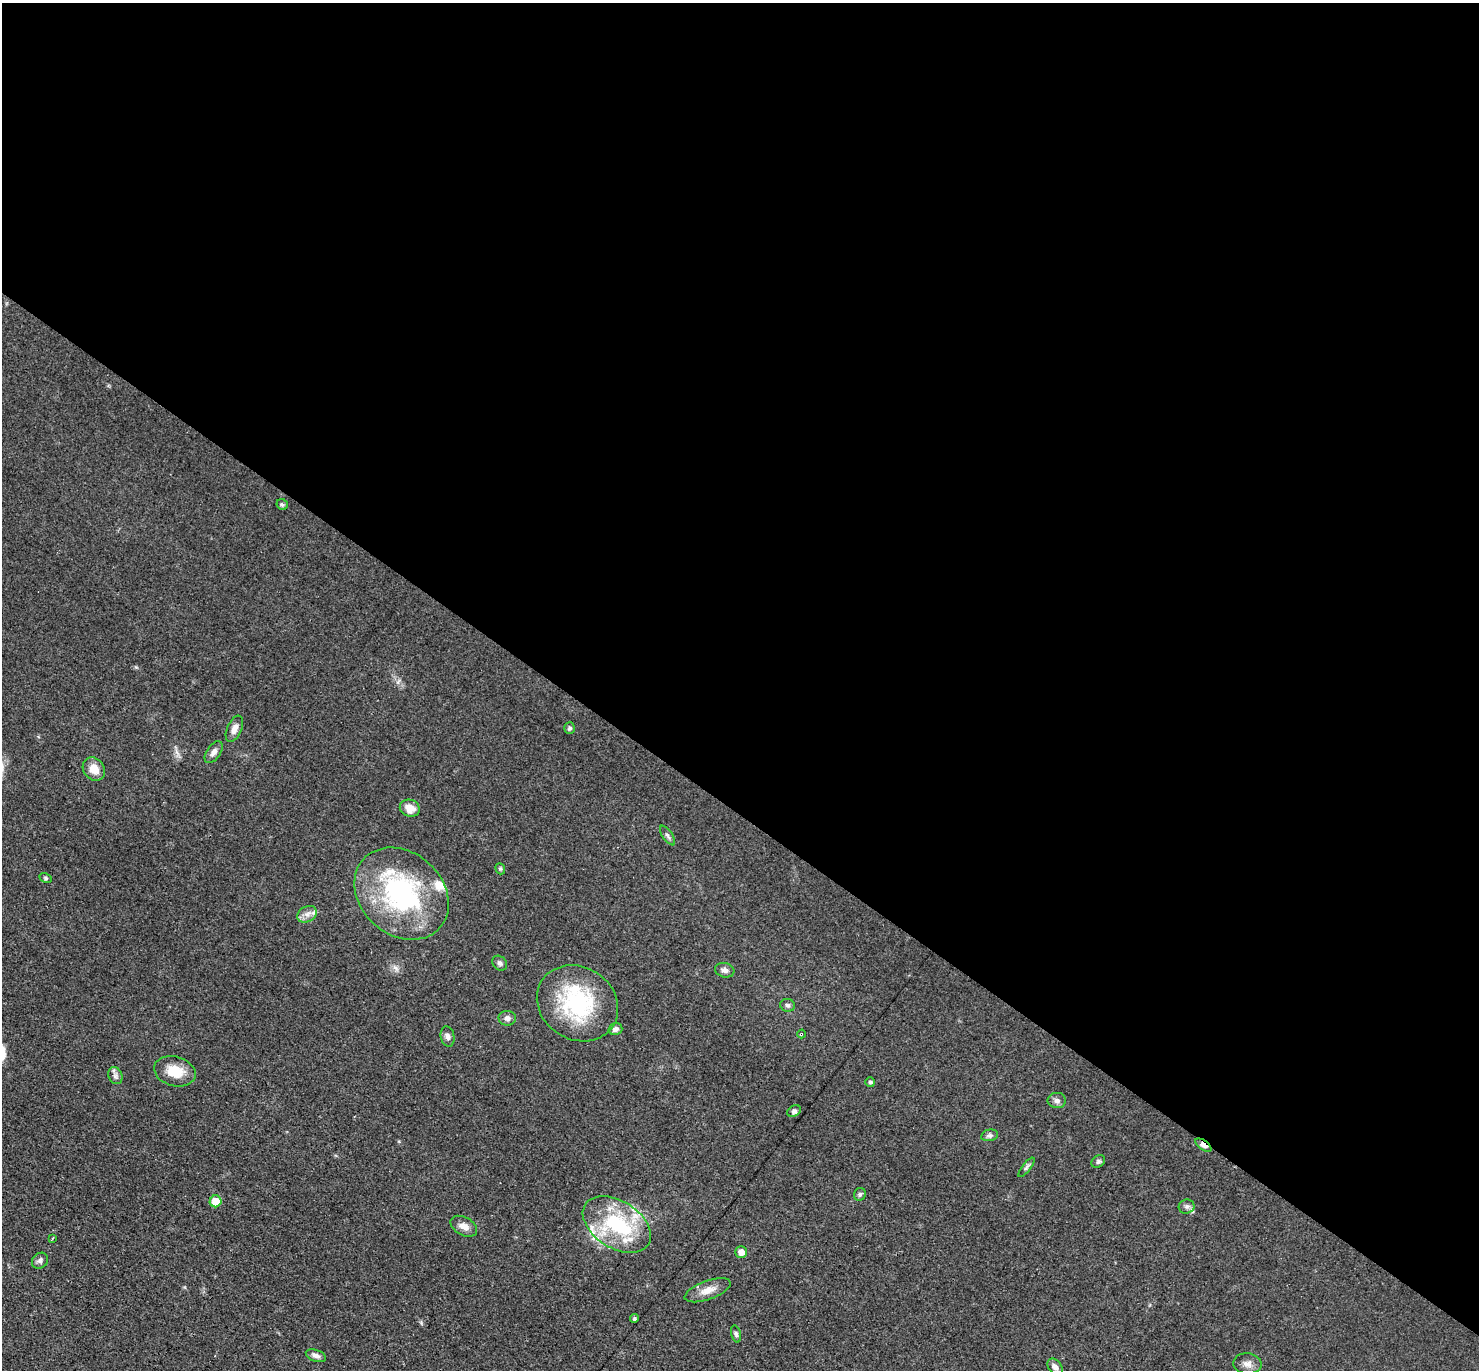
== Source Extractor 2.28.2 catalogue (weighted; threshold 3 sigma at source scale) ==
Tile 3 of 4 x 4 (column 3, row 1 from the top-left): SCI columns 3086-4562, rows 4399-5766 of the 6089 x 6079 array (HDU 1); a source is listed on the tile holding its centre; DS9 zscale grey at full resolution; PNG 1481 x 1372 px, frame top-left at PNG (2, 3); each listed source drawn as its Kron ellipse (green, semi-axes under 4 px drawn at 4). Shown black and unused: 59% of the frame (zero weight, under 3 of 4 exposures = <1% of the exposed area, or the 3 px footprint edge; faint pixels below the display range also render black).
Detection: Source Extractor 2.28.2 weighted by HDU 2 'WHT'; one run over the whole footprint, this tile lists its part. Background 0.0607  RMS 0.0056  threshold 0.0254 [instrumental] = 3 sigma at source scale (4.5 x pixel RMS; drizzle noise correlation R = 1.50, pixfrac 1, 0.05/0.05 arcsec/px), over >= 5 px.
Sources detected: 48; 1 inside a brighter object's white glare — neither listed nor drawn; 5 inside a brighter listed object's ellipse — not listed separately; the other 42 listed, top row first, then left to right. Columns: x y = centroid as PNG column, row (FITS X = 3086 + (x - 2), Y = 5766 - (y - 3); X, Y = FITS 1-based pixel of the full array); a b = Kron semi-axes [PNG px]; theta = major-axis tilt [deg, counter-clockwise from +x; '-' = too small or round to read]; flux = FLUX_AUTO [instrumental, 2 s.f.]
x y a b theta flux
282 505 6 5 - 1.1
570 728 6 5 - 1.3
234 729 14 7 66 3.7
214 752 12 7 56 2.9
94 769 12 10 -53 6.7
410 808 10 8 -18 6
667 835 11 5 -55 1.4
500 869 6 4 -69 0.89
46 878 6 4 -27 0.93
402 894 51 41 -42 95
307 914 10 7 31 3.4
500 963 8 6 -44 1.7
725 970 10 7 -15 2.3
577 1003 42 36 -32 57
788 1005 7 6 - 1.5
507 1018 8 7 - 2.2
615 1029 7 6 - 2.1
801 1034 4 3 - 2
448 1036 10 7 -78 2
175 1071 21 15 -15 13
115 1076 9 6 -66 1.9
870 1082 5 5 - 0.96
1057 1100 9 7 -1 2.3
794 1111 7 5 32 1.5
989 1135 9 5 11 1.5
1203 1145 9 4 -35 3.1
1098 1162 7 5 39 1.1
1026 1167 12 4 52 1.3
860 1194 6 6 - 1.2
216 1201 6 6 - 11
1187 1207 8 7 - 1.6
617 1224 37 23 -32 47
464 1226 14 9 -29 4.4
52 1238 3 2 - 0.9
741 1252 6 6 - 4.9
40 1261 8 7 - 1.9
708 1290 24 9 20 6.2
634 1319 4 4 - 0.94
736 1334 9 5 -75 1.3
316 1356 10 5 -21 2.4
1247 1364 14 10 -4 3.6
1055 1367 9 6 -51 2.6
Overlapping masked pixels (flux is a lower limit): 2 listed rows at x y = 801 1034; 1203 1145